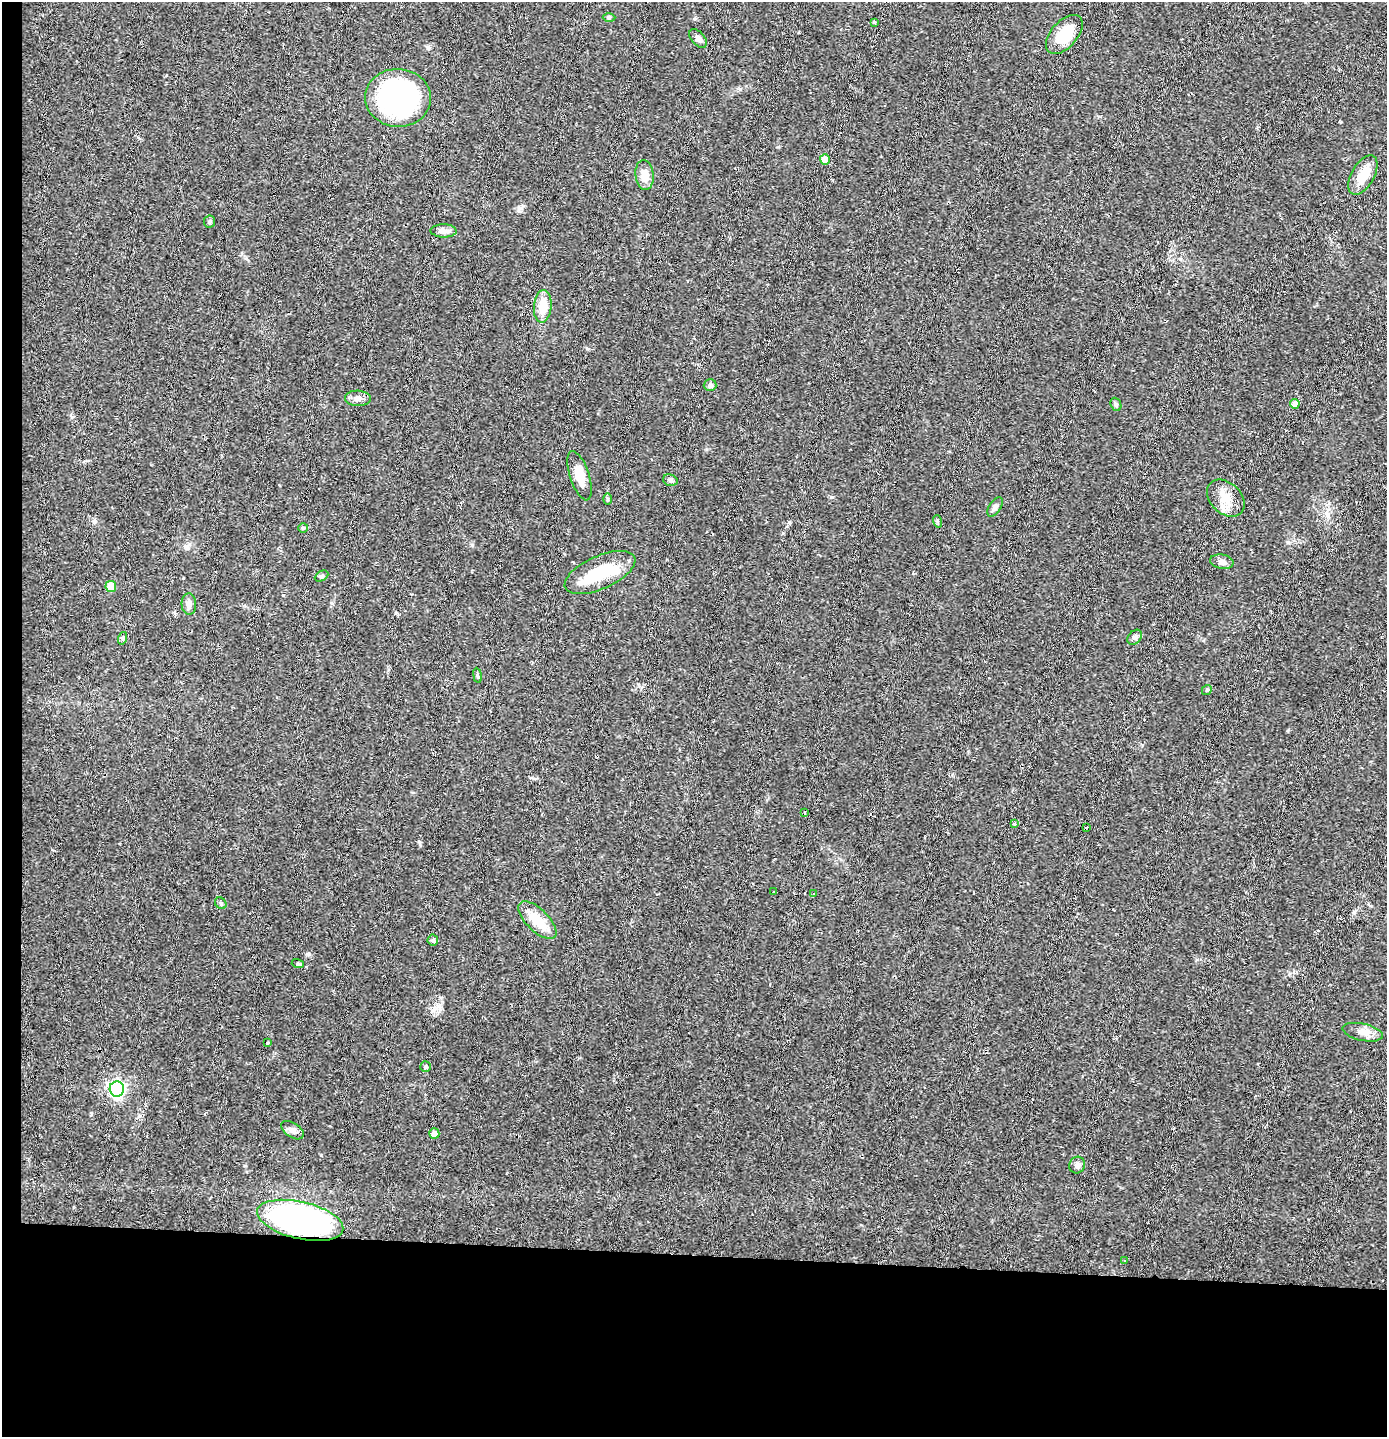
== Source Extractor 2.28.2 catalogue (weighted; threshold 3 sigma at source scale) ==
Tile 7 of 3 x 3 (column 1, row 3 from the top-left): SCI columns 82-1466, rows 1-1435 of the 4316 x 4304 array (HDU 1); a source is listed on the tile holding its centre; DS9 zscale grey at full resolution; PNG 1389 x 1439 px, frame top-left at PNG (2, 2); each listed source drawn as its Kron ellipse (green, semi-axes under 4 px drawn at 4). Shown black and unused: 14% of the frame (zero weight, under 2 of 3 exposures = <1% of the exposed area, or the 3 px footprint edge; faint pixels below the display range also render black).
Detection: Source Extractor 2.28.2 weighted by HDU 2 'WHT'; one run over the whole footprint, this tile lists its part. Background 0.0648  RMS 0.0076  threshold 0.034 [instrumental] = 3 sigma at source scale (4.5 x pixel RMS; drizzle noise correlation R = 1.50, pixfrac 1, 0.05/0.05 arcsec/px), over >= 5 px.
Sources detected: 52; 1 inside a brighter object's white glare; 1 cosmic-ray / hot-pixel residue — neither listed nor drawn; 1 inside a brighter listed object's ellipse — not listed separately; the other 49 listed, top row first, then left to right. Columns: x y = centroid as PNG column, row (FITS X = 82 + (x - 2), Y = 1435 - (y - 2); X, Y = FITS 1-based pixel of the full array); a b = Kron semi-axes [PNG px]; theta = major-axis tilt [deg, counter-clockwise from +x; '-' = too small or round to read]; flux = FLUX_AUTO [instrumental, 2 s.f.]
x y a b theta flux
609 17 6 4 1 1.1
874 22 3 3 - 5.2
1064 34 23 13 49 22
698 38 11 6 -48 3.4
398 98 33 29 -3 160
825 159 5 5 - 8.7
644 175 15 9 -84 8.8
1363 175 22 11 60 13
210 221 6 6 - 1.4
444 231 13 6 -2 4.7
543 306 16 9 85 14
710 385 6 6 - 1.6
358 398 13 8 -4 4.2
1116 404 7 5 -69 1.3
1295 404 5 4 - 4.4
580 476 26 9 -72 11
670 480 7 5 -18 1.8
1226 498 21 15 -44 13
607 499 6 4 -89 0.85
995 507 11 6 58 2.5
937 521 6 4 -71 0.98
303 528 5 5 - 1.1
1222 562 12 7 -10 3.3
600 573 38 16 24 31
322 576 7 5 27 1.4
111 587 5 5 - 13
189 604 11 7 -87 3.8
1135 637 8 6 51 2.2
123 638 6 4 72 1.1
478 675 7 4 -81 1.2
1207 690 5 4 - 1.1
805 813 4 3 - 4.2
1014 824 3 3 - 2.9
1087 827 3 2 - 1.1
774 892 3 2 - 1.5
814 894 3 3 - 1.9
221 903 6 5 - 1.4
537 920 24 11 -44 17
433 940 5 5 - 1.2
298 964 6 4 -17 1
1363 1032 20 8 -12 6.3
267 1043 3 3 - 1.7
425 1067 5 5 - 1.5
117 1089 7 7 - 230
292 1130 13 7 -33 3.4
434 1134 5 5 - 4.9
1077 1165 8 7 - 2.5
300 1220 44 18 -13 240
1125 1261 3 2 - 0.62
Overlapping masked pixels (flux is a lower limit): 1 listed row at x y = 300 1220
Unlisted compact peaks at least as high as the median listed source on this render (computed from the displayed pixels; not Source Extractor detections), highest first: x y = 419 842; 309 954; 587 349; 832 497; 472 545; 94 522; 1288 542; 283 595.